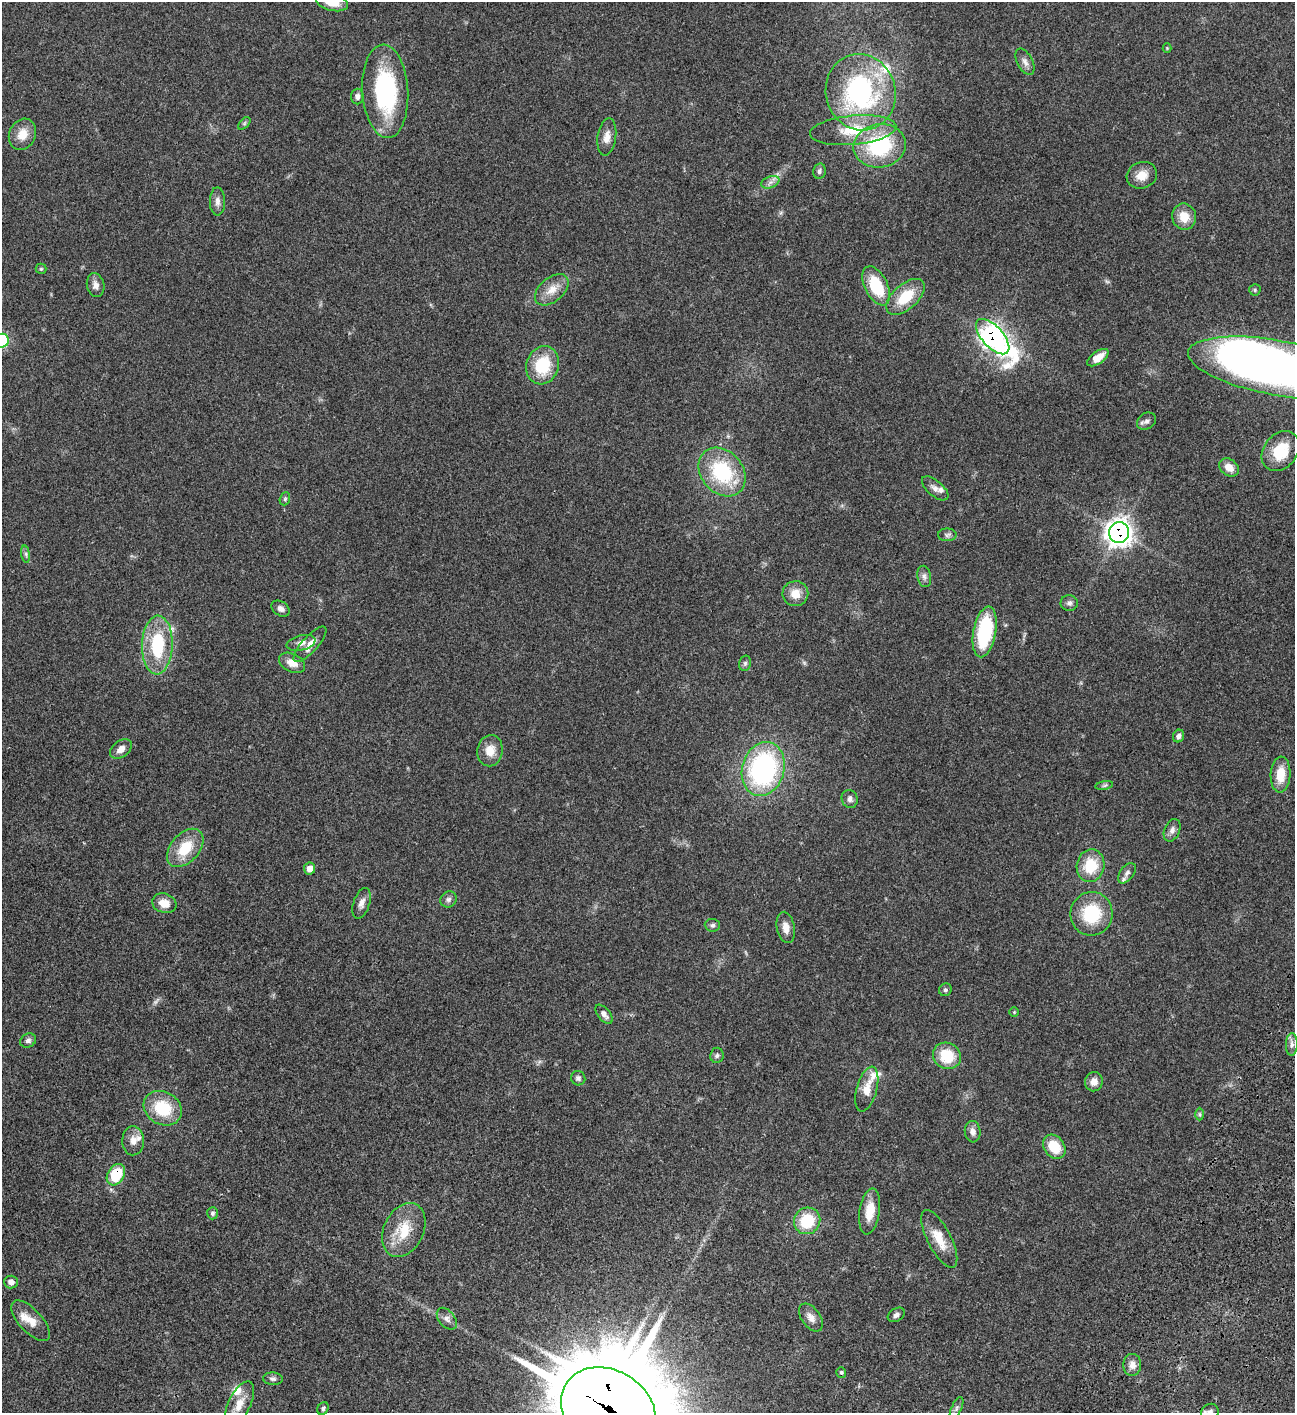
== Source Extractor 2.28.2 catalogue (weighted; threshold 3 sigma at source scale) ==
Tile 6 of 4 x 4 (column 2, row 2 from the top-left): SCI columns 1798-3090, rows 3023-4433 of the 6051 x 6049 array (HDU 1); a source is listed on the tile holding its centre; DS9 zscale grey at full resolution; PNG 1297 x 1415 px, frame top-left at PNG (2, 2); each listed source drawn as its Kron ellipse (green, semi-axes under 4 px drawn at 4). Shown black and unused: <1% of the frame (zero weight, under 3 of 4 exposures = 13% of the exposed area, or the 3 px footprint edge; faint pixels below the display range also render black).
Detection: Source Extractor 2.28.2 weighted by HDU 2 'WHT'; one run over the whole footprint, this tile lists its part. Background 0.0627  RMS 0.0058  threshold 0.0262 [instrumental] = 3 sigma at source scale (4.5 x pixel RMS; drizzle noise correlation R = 1.50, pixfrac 1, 0.05/0.05 arcsec/px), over >= 5 px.
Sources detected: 107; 1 too faint to see at this stretch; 1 inside a brighter object's white glare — neither listed nor drawn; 7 inside a brighter listed object's ellipse — not listed separately; the other 98 listed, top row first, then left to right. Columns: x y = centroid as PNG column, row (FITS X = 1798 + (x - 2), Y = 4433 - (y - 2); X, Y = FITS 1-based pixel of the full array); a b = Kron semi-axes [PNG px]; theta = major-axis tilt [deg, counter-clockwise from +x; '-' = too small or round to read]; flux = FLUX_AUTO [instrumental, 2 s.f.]
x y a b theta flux
332 2 16 8 -13 8.3
1167 48 4 4 - 0.49
1025 62 14 7 -63 2.8
385 91 47 23 -87 63
861 92 38 35 -73 89
357 96 8 6 88 2
244 123 7 4 46 0.91
853 130 43 14 5 20
22 134 16 13 64 7.5
607 137 19 9 82 5
880 146 26 21 10 44
819 171 8 6 78 1.5
1142 175 15 13 23 6.7
770 182 9 5 20 2
217 201 14 7 -90 3
1184 217 13 12 - 8.8
41 269 5 5 - 0.71
96 285 12 8 -79 3.2
876 286 21 11 -63 22
552 290 20 12 40 7.3
1255 290 6 5 - 0.95
905 297 23 12 42 17
993 337 22 10 -47 280
2 341 7 6 - 39
1098 358 12 6 36 6.7
543 365 19 16 71 22
1276 368 90 27 -10 410
1146 421 10 8 32 2.2
1281 451 22 16 51 17
1229 467 10 8 -35 5.6
722 472 27 21 -49 39
935 488 16 7 -41 3.1
285 499 7 5 69 0.87
1119 532 10 10 - 420
947 535 9 6 0 1.5
26 554 9 4 -82 1.2
924 576 11 7 -80 2.1
795 594 13 12 - 6.7
1069 603 8 8 - 1.9
280 609 10 7 -33 2.4
985 632 26 11 79 44
301 643 14 7 13 3.5
310 644 23 8 48 4.9
157 645 29 15 88 33
292 663 14 9 -27 5.2
745 663 8 6 75 1.2
1179 736 6 5 - 1.7
121 749 12 8 37 3.9
490 751 16 12 81 7.3
763 769 27 21 74 98
1281 774 18 10 86 11
1104 785 9 4 9 1.2
850 799 9 8 - 2.4
1172 830 12 7 67 2.6
185 848 22 14 48 16
1091 866 16 14 77 16
309 868 6 5 - 4.2
1127 873 11 7 52 2
448 899 8 7 - 1.9
164 903 12 9 -18 6.6
362 903 16 8 72 3.3
1092 914 22 21 - 26
712 925 7 6 - 1.5
786 927 16 9 -80 4.6
945 990 6 6 - 1.1
1014 1012 5 5 - 0.67
604 1014 11 6 -50 2.5
28 1041 8 7 - 1.7
1292 1044 11 6 88 2.4
717 1055 8 6 83 1.5
947 1056 14 13 - 18
578 1078 7 7 - 1.5
1094 1082 10 9 - 4
867 1089 23 10 75 8.2
163 1108 20 16 -30 22
1200 1114 6 4 -89 0.77
973 1132 11 8 -84 3
133 1141 14 11 88 5.1
1054 1147 13 10 -53 13
116 1175 11 8 59 22
870 1211 23 10 81 9.6
212 1213 6 5 - 1.2
807 1221 13 13 - 21
404 1230 28 19 64 17
939 1239 32 11 -63 11
11 1282 7 6 - 2.7
896 1315 9 6 32 1.9
811 1317 16 9 -54 3.9
447 1319 12 8 -50 2.7
31 1321 25 11 -47 7.1
1132 1365 11 9 86 3.7
841 1372 5 5 - 0.74
273 1379 10 6 -4 1.6
239 1404 25 11 64 8
323 1408 6 5 - 1.2
957 1408 12 5 65 1.5
608 1410 50 40 -32 9900
1210 1412 9 8 - 2.2
Overlapping masked pixels (flux is a lower limit): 5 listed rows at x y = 993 337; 1276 368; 1119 532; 116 1175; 608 1410
Isophote crosses this tile's border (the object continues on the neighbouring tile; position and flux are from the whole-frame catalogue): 5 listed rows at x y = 332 2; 2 341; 1276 368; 608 1410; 1210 1412